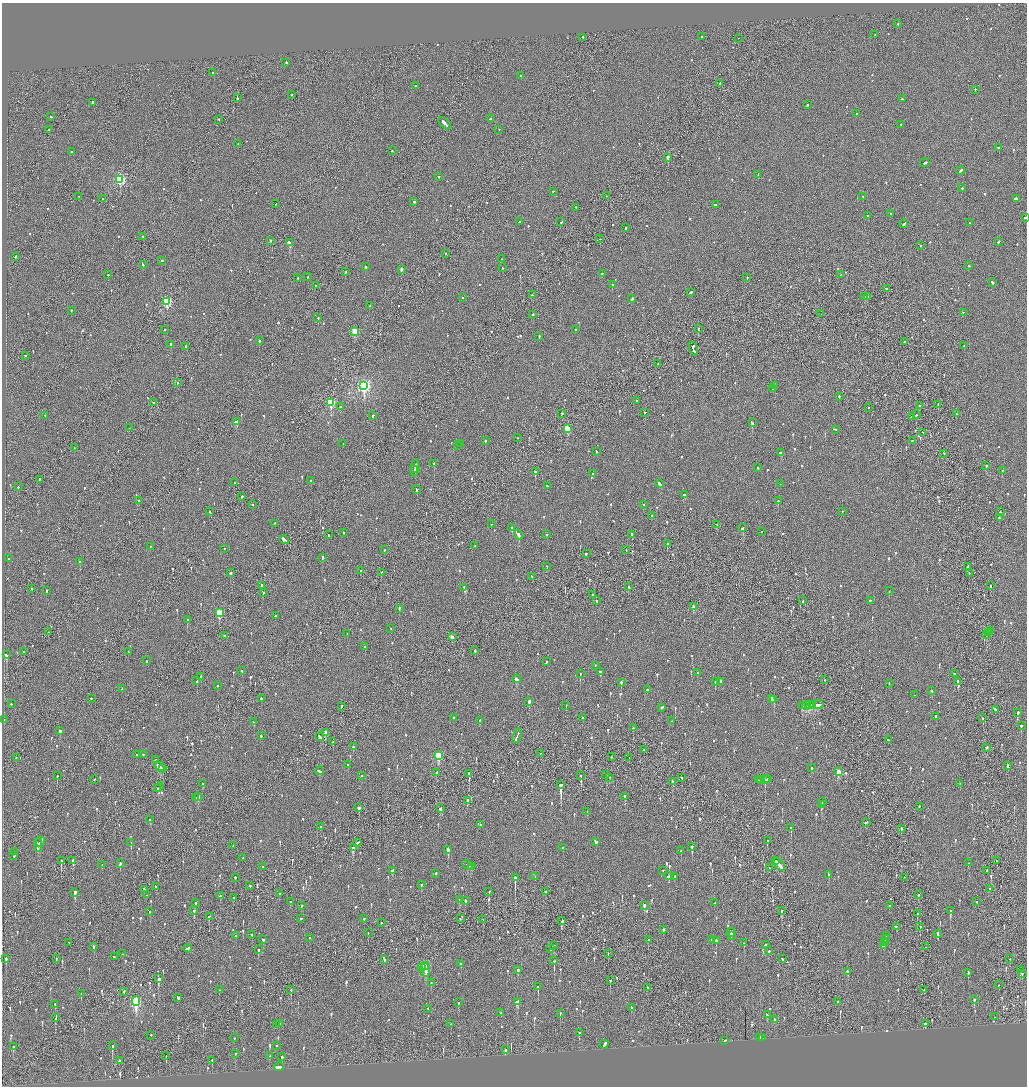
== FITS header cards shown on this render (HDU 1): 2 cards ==
NAXIS1  =                 2050
NAXIS2  =                 2168

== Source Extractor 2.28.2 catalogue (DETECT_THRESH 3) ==
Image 2050 x 2168 px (HDU 1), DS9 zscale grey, zoomed out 1/2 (1 PNG px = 2 x 2 image px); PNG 1029 x 1088 px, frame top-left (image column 2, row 2168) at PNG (2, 3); each listed source drawn as its Kron ellipse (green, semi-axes under 4 px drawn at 4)
Background -0.0826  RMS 0.068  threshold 0.205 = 3 sigma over >= 5 px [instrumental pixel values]
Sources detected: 1220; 30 cannot appear on this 1/2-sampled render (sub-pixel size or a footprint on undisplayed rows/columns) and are neither listed nor drawn; of the other 1190, the 500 brightest by FLUX_AUTO listed and drawn (690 fainter detections omitted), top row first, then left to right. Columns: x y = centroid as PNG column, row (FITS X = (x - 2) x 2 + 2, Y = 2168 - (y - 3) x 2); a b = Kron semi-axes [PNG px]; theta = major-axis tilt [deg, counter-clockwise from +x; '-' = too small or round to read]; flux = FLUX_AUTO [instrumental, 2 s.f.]
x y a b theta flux
898 24 2 2 - 86
875 35 2 2 - 56
702 37 2 2 - 270
583 38 2 2 - 300
738 39 2 1 - 140
286 63 2 2 - 100
213 73 2 2 - 590
520 76 2 2 - 88
720 84 3 1 - 100
416 86 2 2 - 67
975 90 2 2 - 160
292 95 2 2 - 59
237 98 3 1 - 370
902 99 2 2 - 58
92 103 2 2 - 800
808 105 2 2 - 190
857 114 2 2 - 61
51 117 2 2 - 200
491 119 2 2 - 130
219 120 2 2 - 66
445 124 7 2 -46 920
901 125 3 2 - 150
49 130 3 2 - 120
499 130 2 2 - 58
238 144 2 2 - 47
999 148 2 2 - 210
392 151 2 2 - 98
71 152 2 1 - 140
668 158 2 2 - 2600
924 163 5 2 - 180
960 171 4 2 - 180
758 175 2 2 - 110
439 177 2 2 - 52
120 180 3 3 - 1700
962 188 2 2 - 210
553 192 2 2 - 82
607 196 2 2 - 56
78 197 2 2 - 57
863 197 2 2 - 63
103 199 2 2 - 80
1016 199 4 2 - 240
414 202 2 2 - 280
275 204 2 2 - 55
716 205 3 2 - 89
576 208 2 2 - 60
891 214 2 2 - 60
868 216 2 2 - 76
1025 218 2 2 - 87
519 222 3 2 - 67
561 222 2 2 - 72
969 223 2 2 - 100
904 224 4 2 - 100
626 228 2 2 - 110
143 237 2 2 - 98
600 240 2 1 - 52
270 241 2 2 - 150
998 242 2 2 - 100
290 243 4 2 - 1100
921 246 2 2 - 58
445 254 2 1 - 54
15 257 3 2 - 77
501 259 2 1 - 74
162 261 2 2 - 180
143 265 3 2 - 130
969 266 2 2 - 96
365 267 2 2 - 63
502 268 2 2 - 200
401 270 3 2 - 49
345 272 2 2 - 130
602 274 2 1 - 81
108 275 2 2 - 110
841 275 2 2 - 130
307 277 2 2 - 47
298 278 2 2 - 46
747 278 2 2 - 46
993 283 3 2 - 140
612 285 2 2 - 170
315 286 2 1 - 89
886 289 2 2 - 190
691 293 3 2 - 85
532 295 2 2 - 180
865 297 3 1 - 110
868 297 4 2 - 210
463 298 2 2 - 64
632 299 3 2 - 93
167 302 3 3 - 1200
370 306 2 1 - 83
71 311 2 2 - 65
963 313 2 2 - 49
821 314 2 2 - 51
533 315 2 2 - 59
318 318 2 2 - 70
698 329 2 1 - 70
164 330 2 2 - 100
575 330 2 2 - 55
355 332 3 3 - 580
539 337 3 2 - 82
259 341 2 2 - 190
904 342 2 1 - 49
171 345 3 2 - 330
964 346 2 2 - 52
186 347 3 2 - 110
693 349 7 2 -76 420
25 356 2 2 - 62
658 364 2 1 - 57
177 383 2 1 - 200
364 386 4 4 - 2900
775 386 2 2 - 78
773 389 2 2 - 240
839 397 2 2 - 120
636 401 2 2 - 100
154 403 2 1 - 66
331 403 3 3 - 1200
938 405 2 1 - 63
919 406 2 2 - 90
341 407 2 2 - 84
869 408 2 2 - 90
644 413 2 2 - 85
562 414 2 1 - 330
956 414 2 1 - 65
916 415 2 2 - 130
45 416 2 2 - 71
373 416 2 2 - 110
912 417 2 2 - 66
236 422 3 2 - 410
752 423 4 2 - 570
129 428 2 2 - 57
567 429 3 3 - 460
835 430 3 2 - 110
923 433 2 2 - 46
518 438 2 1 - 82
485 441 2 2 - 120
912 441 2 2 - 74
343 444 2 2 - 53
460 444 2 2 - 52
457 446 2 2 - 71
74 448 2 2 - 47
596 452 2 2 - 65
781 453 3 2 - 130
944 454 2 2 - 53
434 464 2 2 - 170
986 466 2 2 - 80
415 468 8 2 82 490
758 468 3 2 - 77
415 470 4 2 - 250
1002 471 2 2 - 69
535 472 2 2 - 180
593 474 2 2 - 64
39 480 2 2 - 370
311 481 2 2 - 69
234 483 2 2 - 80
660 484 4 2 - 190
780 484 2 2 - 61
547 486 2 2 - 95
18 487 2 2 - 140
417 490 4 2 - 200
684 495 3 2 - 170
242 497 2 2 - 120
139 501 2 2 - 87
778 501 2 2 - 190
253 505 2 2 - 64
644 505 2 1 - 59
210 512 3 2 - 64
842 512 2 2 - 56
1000 512 2 2 - 82
652 516 2 2 - 77
999 518 2 2 - 73
275 524 2 2 - 61
491 524 2 1 - 48
717 525 2 2 - 71
512 528 2 2 - 100
742 528 4 2 - 260
761 532 2 1 - 65
344 533 2 2 - 52
328 535 2 2 - 60
519 535 5 2 - 220
547 535 2 2 - 51
632 535 2 2 - 120
284 540 5 2 - 1100
667 544 2 1 - 140
475 546 2 2 - 45
150 547 2 2 - 91
224 549 2 2 - 51
384 550 2 2 - 58
626 550 2 2 - 57
586 554 2 2 - 69
322 558 3 2 - 150
8 559 2 1 - 70
80 562 2 2 - 210
547 567 2 2 - 62
967 567 3 2 - 64
361 571 2 2 - 46
230 573 3 2 - 73
381 573 3 2 - 100
969 574 2 1 - 66
532 577 2 2 - 46
262 586 2 1 - 64
990 586 2 2 - 100
628 587 3 1 - 55
464 588 2 2 - 55
32 589 2 2 - 50
46 591 2 2 - 98
889 591 2 2 - 50
263 593 2 1 - 110
593 595 2 2 - 170
597 601 2 2 - 90
803 601 2 2 - 46
870 601 2 2 - 76
694 607 3 2 - 180
399 609 3 2 - 130
219 613 3 3 - 550
275 616 2 2 - 57
187 620 2 2 - 170
391 629 2 2 - 56
990 631 3 2 - 120
48 632 2 2 - 51
989 633 2 2 - 97
347 634 2 1 - 72
986 635 3 2 - 240
224 636 2 2 - 75
452 637 3 2 - 71
365 647 2 2 - 110
475 651 2 2 - 140
24 652 3 2 - 92
128 652 2 1 - 66
6 655 3 2 - 330
146 661 2 2 - 80
547 662 2 2 - 86
595 666 2 2 - 64
242 671 2 2 - 96
600 672 2 2 - 160
697 673 2 2 - 56
580 674 2 2 - 200
954 674 2 2 - 99
201 677 2 2 - 140
517 679 4 2 - 190
825 680 2 2 - 89
197 681 2 2 - 48
715 682 3 2 - 160
720 682 3 2 - 140
957 682 3 2 - 84
621 683 2 2 - 130
889 684 2 2 - 45
217 686 2 2 - 63
122 689 2 2 - 56
647 690 2 2 - 51
932 691 2 2 - 120
914 695 2 2 - 53
91 699 2 2 - 120
261 699 2 2 - 85
771 699 3 2 - 78
774 700 2 2 - 270
529 702 3 2 - 220
11 704 2 2 - 53
809 705 2 2 - 91
812 705 3 2 - 110
816 705 7 3 2 310
566 706 2 2 - 82
802 706 3 3 - 140
806 706 4 2 - 280
341 707 3 2 - 140
661 708 3 2 - 67
995 710 2 2 - 83
1018 713 3 2 - 130
936 717 3 2 - 910
453 718 2 2 - 84
583 718 2 2 - 60
983 718 2 2 - 140
4 720 2 2 - 53
480 721 3 2 - 59
672 721 2 1 - 47
254 722 2 2 - 110
1021 726 2 2 - 320
633 728 3 2 - 98
60 731 3 2 - 62
325 733 3 2 - 100
261 736 2 2 - 80
517 736 8 2 68 360
320 737 4 2 - 280
888 740 2 2 - 76
333 742 2 1 - 70
353 747 2 2 - 170
987 748 2 2 - 130
644 750 2 2 - 75
540 754 2 1 - 130
136 755 2 2 - 88
143 755 2 2 - 100
439 756 3 3 - 750
612 757 2 1 - 110
16 758 2 1 - 170
629 758 2 2 - 110
156 760 2 2 - 50
348 765 2 2 - 110
1007 766 3 2 - 100
159 767 6 2 -39 210
811 768 2 2 - 51
162 769 3 2 - 96
319 771 4 2 - 130
838 772 3 2 - 180
436 773 4 2 - 150
469 774 3 2 - 860
606 775 2 1 - 190
57 776 2 1 - 72
362 776 2 2 - 130
581 776 2 2 - 76
609 778 2 1 - 50
682 778 2 2 - 47
768 779 2 2 - 46
94 780 2 1 - 80
758 780 2 1 - 47
765 780 3 2 - 290
761 781 2 2 - 54
673 782 3 2 - 95
203 784 2 2 - 68
960 784 2 1 - 54
561 785 3 2 - 3000
159 788 5 2 - 150
158 789 2 2 - 97
198 797 3 2 - 150
625 797 3 2 - 130
196 798 2 2 - 54
467 801 3 2 - 280
822 802 2 2 - 62
821 805 2 2 - 290
919 807 2 2 - 77
359 808 2 2 - 3500
440 809 3 2 - 140
587 812 2 1 - 60
150 820 3 2 - 97
866 823 3 2 - 170
481 825 2 2 - 46
321 827 2 2 - 75
791 828 3 2 - 150
901 829 2 2 - 280
767 841 2 2 - 77
40 842 5 2 - 230
596 842 3 2 - 180
131 843 3 2 - 110
358 843 4 2 - 190
38 846 7 3 -90 420
233 846 2 2 - 46
692 847 3 2 - 240
353 848 3 2 - 250
563 848 3 2 - 71
448 850 3 2 - 330
681 851 2 2 - 53
15 852 2 2 - 73
14 856 2 2 - 63
243 858 2 2 - 64
61 861 3 1 - 300
73 861 3 2 - 280
776 861 3 2 - 100
997 861 3 1 - 84
968 863 2 1 - 100
120 864 2 2 - 170
102 865 3 2 - 170
468 865 5 2 - 190
779 865 7 2 -51 250
263 867 2 1 - 50
471 867 4 1 - 110
770 868 2 2 - 55
393 871 3 2 - 220
663 871 2 2 - 54
987 871 2 2 - 54
436 874 3 2 - 83
829 875 3 2 - 78
669 876 3 2 - 150
535 877 2 1 - 68
674 877 2 2 - 62
235 878 2 2 - 92
515 878 3 2 - 620
905 878 2 2 - 53
421 885 2 2 - 71
250 886 2 1 - 46
156 887 2 2 - 160
990 889 2 2 - 86
144 890 3 2 - 190
489 892 2 2 - 84
546 892 3 2 - 68
75 893 3 2 - 330
279 894 2 2 - 73
146 895 2 2 - 53
918 895 2 2 - 66
220 896 2 2 - 83
233 898 2 2 - 120
459 900 3 2 - 79
465 901 3 2 - 76
291 902 3 2 - 130
976 902 2 2 - 57
195 903 2 2 - 46
715 903 2 2 - 73
301 906 2 2 - 56
644 906 2 2 - 390
889 906 3 2 - 46
194 911 2 2 - 90
782 911 3 2 - 200
950 911 3 2 - 120
150 912 2 2 - 47
917 914 2 1 - 71
209 917 2 1 - 220
301 919 2 2 - 110
364 919 2 2 - 57
460 919 2 2 - 65
483 920 3 2 - 85
562 921 4 2 - 120
382 923 2 2 - 200
896 927 3 2 - 200
920 927 2 2 - 77
663 930 2 2 - 300
368 933 2 1 - 54
731 933 4 2 - 200
938 934 4 2 - 110
252 935 2 2 - 53
236 936 2 2 - 49
731 936 4 2 - 200
887 936 4 1 - 220
310 938 2 2 - 53
263 940 3 2 - 220
648 940 2 2 - 150
712 940 2 2 - 51
886 940 4 2 - 310
716 941 2 2 - 150
69 943 2 1 - 110
744 943 2 2 - 53
884 943 3 2 - 180
765 945 2 2 - 58
553 946 4 2 - 82
883 946 3 2 - 190
94 947 2 2 - 88
926 947 2 2 - 64
188 949 4 2 - 200
550 949 3 2 - 69
258 950 2 2 - 130
769 951 2 2 - 58
123 954 2 2 - 62
608 954 2 1 - 110
114 957 2 2 - 52
6 959 3 2 - 170
56 959 2 1 - 77
782 959 2 2 - 49
1010 959 2 1 - 46
385 960 2 2 - 91
554 961 3 2 - 250
461 964 3 2 - 72
426 966 3 3 - 1100
421 968 3 2 - 77
425 970 8 3 -80 120
518 970 2 2 - 270
1020 970 2 2 - 66
847 972 3 2 - 370
968 973 3 2 - 69
1022 974 2 2 - 59
158 979 2 2 - 180
610 981 3 2 - 130
431 983 2 2 - 65
998 985 2 1 - 46
538 987 3 2 - 110
647 988 2 1 - 69
219 990 2 2 - 63
291 990 2 1 - 130
924 990 3 1 - 68
124 992 2 2 - 48
81 994 2 2 - 47
178 998 3 2 - 110
974 1000 3 2 - 100
136 1001 5 3 - 1700
517 1002 4 2 - 160
838 1002 2 2 - 300
458 1003 2 2 - 56
55 1005 3 2 - 54
631 1008 2 2 - 64
428 1009 2 2 - 58
501 1013 2 2 - 50
560 1014 2 2 - 92
767 1015 3 2 - 120
994 1017 2 1 - 45
55 1018 3 2 - 110
775 1020 3 2 - 90
279 1024 2 2 - 220
451 1024 2 2 - 45
925 1024 2 1 - 200
276 1025 2 2 - 51
579 1033 2 2 - 57
151 1036 2 2 - 63
234 1038 2 2 - 48
760 1038 3 2 - 190
762 1038 2 2 - 64
725 1041 2 2 - 47
604 1045 4 2 - 210
112 1046 3 2 - 280
277 1046 2 2 - 46
13 1047 3 2 - 200
505 1050 2 2 - 220
235 1054 2 2 - 90
166 1056 2 1 - 93
270 1056 2 2 - 71
282 1057 2 2 - 57
119 1061 2 2 - 240
212 1061 2 2 - 150
279 1067 5 2 - 330
At the frame edge (FLAGS 8, measured only in part): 1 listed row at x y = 1025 218
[690 fainter detections neither listed nor drawn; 30 sub-pixel or undisplayed-footprint detections neither listed nor drawn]